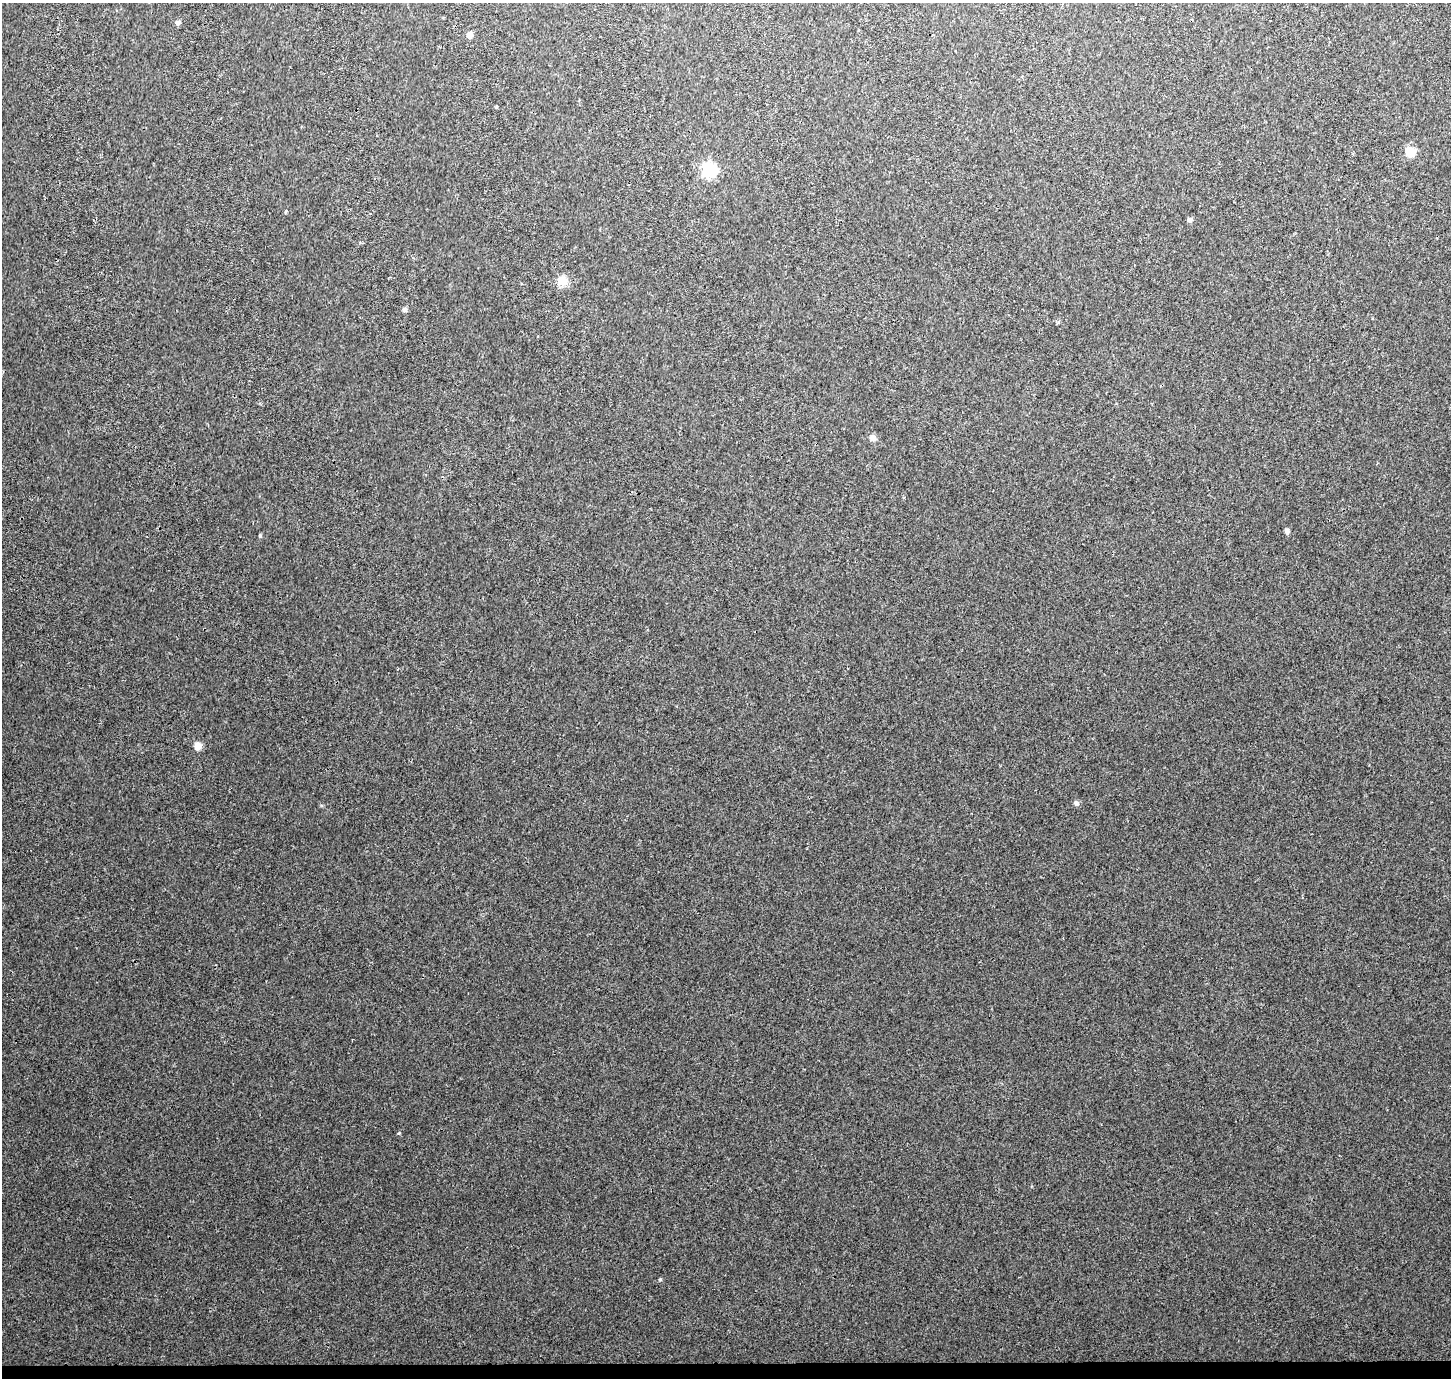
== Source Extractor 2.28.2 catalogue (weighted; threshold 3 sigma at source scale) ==
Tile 8 of 3 x 3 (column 2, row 3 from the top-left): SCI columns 1452-2900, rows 260-1635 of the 4359 x 4647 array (HDU 1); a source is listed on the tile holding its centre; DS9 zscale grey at full resolution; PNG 1453 x 1380 px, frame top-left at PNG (2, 3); no overlay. Shown black and unused: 1% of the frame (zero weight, under 3 of 4 exposures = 4% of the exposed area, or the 3 px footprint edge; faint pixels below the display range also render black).
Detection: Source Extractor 2.28.2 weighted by HDU 2 'WHT'; one run over the whole footprint, this tile lists its part. Background 0.0037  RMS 0.0023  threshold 0.0104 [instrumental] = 3 sigma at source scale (4.5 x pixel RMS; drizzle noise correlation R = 1.50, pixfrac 1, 0.0396/0.0396 arcsec/px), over >= 5 px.
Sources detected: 14; all 14 listed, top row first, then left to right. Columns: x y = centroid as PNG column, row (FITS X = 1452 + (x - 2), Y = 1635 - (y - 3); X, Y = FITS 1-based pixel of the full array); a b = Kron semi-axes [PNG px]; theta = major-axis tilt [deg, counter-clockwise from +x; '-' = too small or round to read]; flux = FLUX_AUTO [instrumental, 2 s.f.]
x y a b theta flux
178 23 6 5 - 0.71
469 35 6 6 - 1.4
1410 151 5 5 - 11
709 170 6 6 - 44
286 212 4 3 - 0.31
1190 220 6 5 - 0.68
563 281 12 12 - 2.5
405 309 6 5 - 0.52
873 438 6 6 - 1.2
1287 531 6 5 - 0.66
260 536 5 3 - 0.2
197 746 8 8 - 1.8
1076 803 7 6 - 0.69
660 1279 4 4 - 0.22
Unlisted compact peaks at least as high as the median listed source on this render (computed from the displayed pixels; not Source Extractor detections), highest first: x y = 399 1133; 321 805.